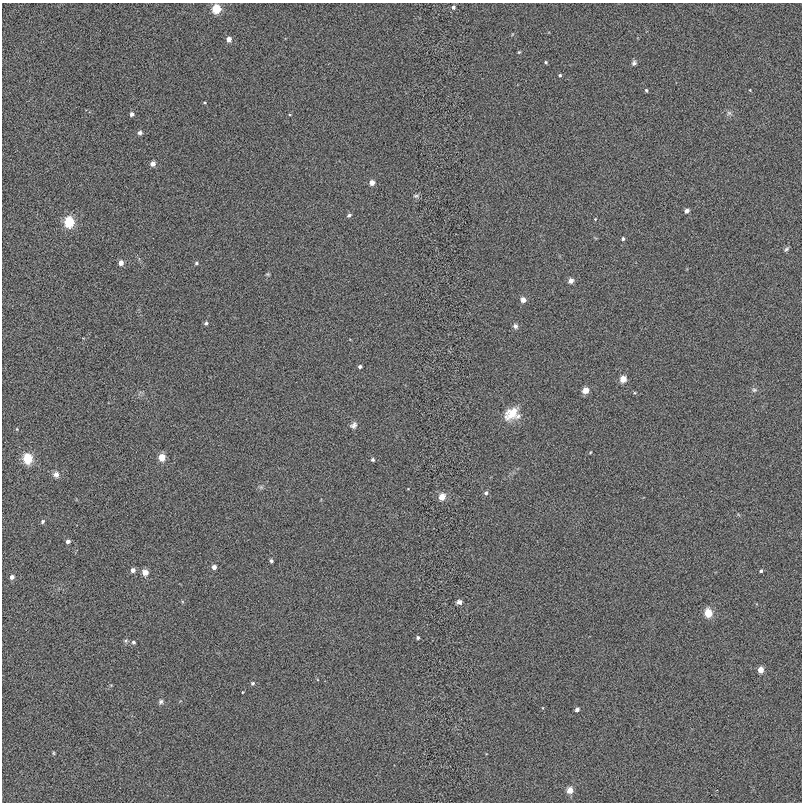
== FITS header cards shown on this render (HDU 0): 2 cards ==
NAXIS1  =                  800
NAXIS2  =                  800

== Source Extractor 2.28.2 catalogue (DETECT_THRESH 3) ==
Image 800 x 800 px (HDU 0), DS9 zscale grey, 1 PNG px = 1 image px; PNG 804 x 804 px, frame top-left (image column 1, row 800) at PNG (2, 3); no overlay
Background 0.00183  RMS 0.029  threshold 0.0875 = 3 sigma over >= 5 px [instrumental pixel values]
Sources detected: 61; all 61 listed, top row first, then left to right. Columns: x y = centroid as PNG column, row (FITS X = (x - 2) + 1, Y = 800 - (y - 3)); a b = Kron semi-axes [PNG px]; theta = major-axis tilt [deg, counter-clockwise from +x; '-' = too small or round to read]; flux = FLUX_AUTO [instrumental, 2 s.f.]
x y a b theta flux
453 7 5 5 - 5.2
216 9 6 5 - 73
229 39 5 5 - 13
519 52 4 3 - 2
546 62 4 3 - 2.4
634 63 6 6 - 4.7
560 75 4 3 - 2.6
646 90 4 4 - 2.4
205 103 5 3 - 1.8
729 113 6 6 - 4.9
132 114 5 4 - 5.7
140 133 7 5 15 5
153 164 4 4 - 12
372 182 5 5 - 13
416 196 8 5 0 4
687 211 5 4 - 8.8
349 215 5 4 - 4.7
595 219 4 3 - 1.5
69 222 6 5 - 120
623 239 5 4 - 3.3
786 249 8 4 46 3.6
121 263 5 4 - 13
196 263 4 4 - 3
268 274 5 4 - 2.2
571 281 5 5 - 12
523 300 5 5 - 13
206 323 5 4 - 3.5
515 326 6 6 - 6.2
360 367 4 3 - 4.5
623 379 5 5 - 27
585 390 5 5 - 26
754 390 7 6 - 4.3
511 413 19 13 41 33
518 416 9 7 34 7.8
353 425 9 7 39 7.3
162 457 5 5 - 35
27 459 6 5 - 97
373 460 4 4 - 3.5
56 474 8 7 - 8.9
261 487 5 5 - 3.4
486 493 5 4 - 4.5
442 497 5 5 - 28
43 521 5 4 - 3.5
68 541 4 4 - 6.6
271 561 4 3 - 3.8
214 567 4 4 - 10
133 570 5 5 - 8.8
761 571 5 4 - 3.1
145 572 5 5 - 21
12 577 5 4 - 8.6
459 602 5 4 - 10
708 613 5 5 - 52
418 638 4 4 - 3.3
133 642 5 4 - 3.5
761 670 5 4 - 20
252 683 5 5 - 3.5
243 692 3 2 - 1.4
161 702 6 5 - 4.7
577 710 4 3 - 5.9
53 753 5 3 - 2.1
570 790 5 5 - 25